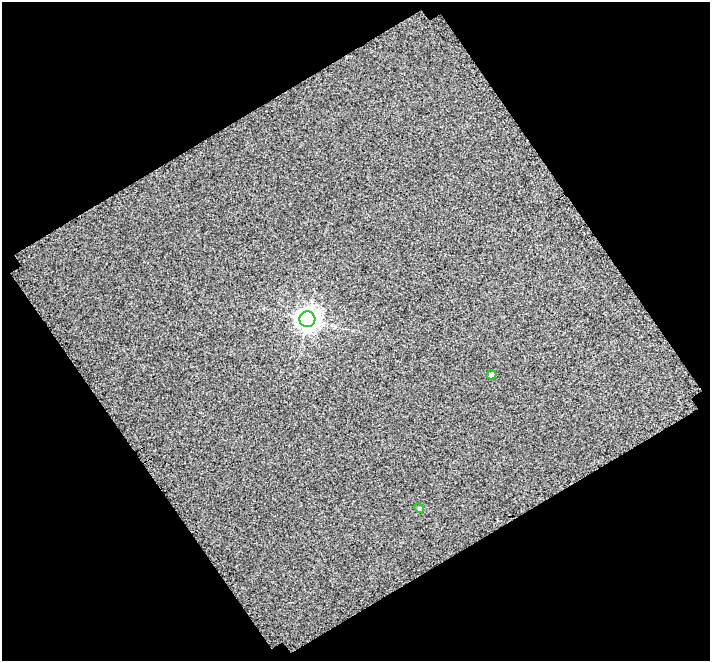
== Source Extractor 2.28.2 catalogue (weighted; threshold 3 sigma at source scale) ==
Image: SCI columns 42-749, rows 65-723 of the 791 x 786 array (HDU 1 of 3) = the unmasked area's bounding box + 8 px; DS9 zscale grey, full resolution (1 PNG px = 1 image px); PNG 712 x 663 px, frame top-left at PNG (2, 2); each listed source drawn as its Kron ellipse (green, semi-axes under 4 px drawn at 4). Shown black and unused: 48% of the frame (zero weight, under 3 of 4 exposures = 20% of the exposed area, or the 3 px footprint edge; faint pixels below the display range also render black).
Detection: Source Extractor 2.28.2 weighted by HDU 2 'WHT'. Background -0.0399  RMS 2.2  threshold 9.97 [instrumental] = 3 sigma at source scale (4.5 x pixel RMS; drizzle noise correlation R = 1.50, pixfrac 1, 0.0396/0.0396 arcsec/px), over >= 5 px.
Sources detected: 3; all 3 listed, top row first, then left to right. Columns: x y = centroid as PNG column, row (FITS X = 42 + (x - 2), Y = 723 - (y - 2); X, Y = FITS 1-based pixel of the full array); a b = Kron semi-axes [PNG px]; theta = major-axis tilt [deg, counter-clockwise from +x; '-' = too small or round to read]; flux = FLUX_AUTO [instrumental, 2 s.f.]
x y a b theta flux
307 319 8 8 - 140000
491 375 5 4 - 700
419 508 5 4 - 260